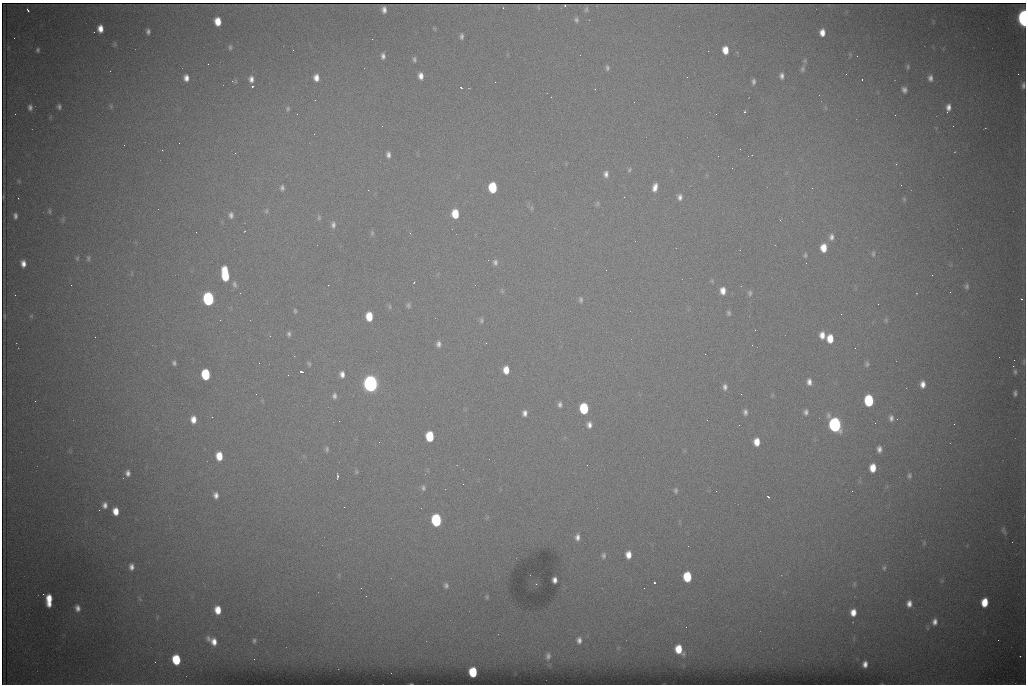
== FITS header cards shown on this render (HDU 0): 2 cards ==
NAXIS1  =                 1024 /fastest changing axis
NAXIS2  =                  682 /next to fastest changing axis

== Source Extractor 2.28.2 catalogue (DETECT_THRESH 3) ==
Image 1024 x 682 px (HDU 0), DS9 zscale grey, 1 PNG px = 1 image px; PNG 1028 x 686 px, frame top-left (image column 1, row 682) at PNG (2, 3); no overlay
Background 4480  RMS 44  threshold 131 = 3 sigma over >= 5 px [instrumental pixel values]
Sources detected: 206; all 206 listed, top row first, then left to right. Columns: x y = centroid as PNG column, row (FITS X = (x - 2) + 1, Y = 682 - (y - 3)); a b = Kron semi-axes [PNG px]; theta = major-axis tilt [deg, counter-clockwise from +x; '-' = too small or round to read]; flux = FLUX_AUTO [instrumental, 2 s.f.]
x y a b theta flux
565 5 2 2 - 7.2e+03
538 7 3 2 - 1.9e+03
586 9 4 3 - 4.0e+03
28 10 4 2 - 5.1e+03
384 10 6 5 - 1.4e+04
1024 18 9 5 -87 1.1e+06
576 20 6 5 - 6.7e+03
218 21 7 5 -82 4.9e+04
100 29 7 5 -90 2.8e+04
148 31 5 4 - 7.8e+03
822 32 7 5 -87 2.4e+04
461 36 6 4 -89 7.2e+03
14 38 2 2 - 1.4e+03
115 44 6 4 -89 3.9e+03
230 47 6 4 -89 4.8e+03
38 50 5 4 - 5.4e+03
725 50 7 5 -83 3.7e+04
383 56 6 4 89 9.8e+03
857 56 2 2 - 1.4e+03
414 59 6 4 87 6.2e+03
208 64 2 2 - 2.9e+03
908 67 6 5 - 4.8e+03
607 68 6 4 -84 6.2e+03
802 69 8 6 80 7.6e+03
1018 74 2 2 - 1.4e+04
421 76 7 5 -82 1.8e+04
781 76 7 5 -88 1.1e+04
186 78 6 5 - 1.8e+04
316 78 7 5 -85 2.1e+04
930 78 8 6 -89 1.3e+04
251 79 7 5 -81 1.4e+04
862 79 3 2 - 4.6e+03
753 81 5 4 - 7.2e+03
1023 85 9 6 87 1.0e+04
252 86 3 3 - 8.8e+04
461 88 3 2 - 3.6e+03
904 90 7 5 -72 1.1e+04
111 106 7 5 -71 4.5e+03
30 107 7 5 -89 1.0e+04
59 107 5 4 - 6.8e+03
948 107 8 5 84 1.6e+04
288 109 7 5 75 6.0e+03
744 112 3 2 - 4.0e+03
947 112 3 2 - 3.7e+03
297 114 3 2 - 2.6e+03
382 126 2 2 - 1.6e+03
179 143 2 2 - 3.5e+03
124 145 2 2 - 1.7e+03
740 149 2 2 - 2.8e+03
235 153 2 2 - 1.5e+03
388 155 6 4 -85 1.1e+04
896 164 3 3 - 2.2e+03
629 170 7 5 60 5.3e+03
606 174 8 6 -88 1.3e+04
19 181 6 4 -71 3.2e+03
901 185 2 2 - 1.6e+03
493 187 7 6 - 1.6e+05
655 187 9 6 78 2.1e+04
282 188 6 5 - 8.0e+03
812 188 2 2 - 3.9e+03
368 190 2 2 - 8.7e+03
680 197 6 5 - 1.1e+04
18 198 2 2 - 1.4e+03
904 199 7 5 -88 4.3e+03
597 204 8 5 84 5.4e+03
532 208 6 4 89 4.3e+03
49 211 7 3 -83 4.3e+03
266 211 7 4 62 4.3e+03
455 214 7 6 - 7.7e+04
231 215 8 5 88 1.0e+04
15 216 5 4 - 8.8e+03
319 218 7 5 90 4.9e+03
780 220 3 3 - 2.6e+03
333 225 8 6 85 9.8e+03
372 233 7 5 90 4.9e+03
831 237 9 6 -89 1.2e+04
823 248 8 6 89 4.5e+04
873 254 7 4 -89 5.0e+03
805 255 7 4 90 4.8e+03
77 258 5 4 - 3.9e+03
88 258 7 4 84 5.5e+03
495 262 8 6 -73 9.8e+03
23 263 6 5 - 1.9e+04
606 270 2 2 - 1.1e+03
225 274 12 6 -83 1.4e+05
932 275 2 2 - 1.2e+03
414 282 3 2 - 2.0e+03
234 284 8 5 -70 7.9e+03
71 285 2 2 - 6.9e+03
328 285 2 2 - 1.6e+03
967 286 7 6 - 7.1e+03
502 291 5 5 - 3.8e+03
723 291 7 5 -86 2.5e+04
750 293 7 5 79 6.7e+03
15 295 2 2 - 1.2e+03
208 299 8 6 -84 6.4e+05
1021 299 3 2 - 5.3e+03
581 300 7 5 -90 6.5e+03
878 304 2 2 - 1.3e+03
408 305 7 5 86 6.6e+03
390 307 8 4 -89 4.2e+03
295 311 5 3 - 4.1e+03
728 313 5 4 - 5.6e+03
841 314 2 2 - 2.5e+03
4 316 4 2 - 3.1e+03
31 316 5 4 - 3.2e+03
369 316 7 5 -86 7.1e+04
481 320 7 5 85 6.1e+03
886 320 6 5 - 4.7e+03
755 330 2 2 - 1.8e+03
289 334 6 5 - 6.9e+03
822 335 7 5 -87 2.3e+04
830 339 7 6 - 4.7e+04
438 344 7 6 - 1.1e+04
752 345 2 2 - 4.3e+03
1014 360 2 2 - 2.3e+03
1024 362 10 4 89 6.0e+03
174 363 5 4 - 6.4e+03
259 363 2 2 - 1.9e+03
309 364 7 4 -79 5.0e+03
867 364 8 5 -89 6.1e+03
1013 366 2 2 - 2.0e+04
506 370 7 5 -87 3.7e+04
301 371 3 3 - 5.4e+03
1015 372 7 6 - 6.7e+03
206 374 7 6 - 1.9e+05
342 374 7 6 - 1.6e+04
288 375 2 2 - 1.6e+03
809 382 8 5 -88 1.5e+04
370 384 9 7 -85 1.8e+06
923 384 7 5 90 1.9e+04
725 387 8 6 88 1.1e+04
1015 393 7 5 82 7.8e+03
256 394 2 2 - 1.7e+03
334 396 8 6 -88 9.7e+03
35 401 2 2 - 1.7e+03
869 401 8 6 -87 2.3e+05
560 404 6 5 - 9.0e+03
584 408 7 6 - 1.9e+05
745 412 7 6 - 9.6e+03
806 412 7 6 - 9.5e+03
525 413 6 5 - 1.3e+04
891 418 7 5 -86 1.0e+04
193 419 8 6 -88 2.6e+04
339 421 2 2 - 1.3e+03
875 423 2 2 - 1.6e+03
954 424 2 2 - 9.5e+03
589 425 8 6 -89 1.4e+04
835 425 8 6 -79 9.4e+05
430 436 7 6 - 1.3e+05
757 442 7 5 -87 3.7e+04
327 449 7 5 -89 6.0e+03
879 449 6 4 89 1.2e+04
219 456 8 6 -85 5.7e+04
587 465 2 2 - 3.2e+03
873 468 7 5 89 4.5e+04
356 472 7 4 89 3.8e+03
128 473 6 5 - 1.1e+04
909 475 8 5 84 6.4e+03
337 476 6 2 90 4.7e+03
463 484 2 2 - 1.2e+03
423 488 7 5 -79 7.0e+03
676 491 7 5 -87 6.3e+03
716 491 2 2 - 2.2e+03
852 491 2 2 - 1.7e+03
216 495 8 6 -81 1.5e+04
768 497 3 2 - 5.1e+03
105 505 7 5 89 1.3e+04
344 507 2 2 - 4.0e+03
116 511 7 5 -82 3.5e+04
436 520 8 6 -85 3.9e+05
1004 530 11 5 -66 7.5e+03
577 537 8 6 87 1.4e+04
924 543 7 4 -90 3.8e+03
603 555 9 6 85 9.1e+03
628 555 7 6 - 2.9e+04
131 567 9 7 -89 1.7e+04
884 568 7 5 87 6.9e+03
687 577 7 6 - 1.3e+05
555 580 5 4 - 1.3e+04
654 583 3 3 - 9.8e+04
536 584 2 2 - 1.3e+03
854 584 6 4 -90 4.4e+03
446 585 7 6 - 8.6e+03
43 594 2 2 - 1.0e+04
487 597 6 4 84 3.8e+03
140 599 7 4 -54 5.4e+03
49 600 11 5 -90 5.6e+04
984 602 7 5 83 6.5e+04
909 604 8 6 87 1.9e+04
77 608 8 7 - 1.6e+04
218 610 7 5 -82 4.4e+04
853 612 7 5 88 2.9e+04
935 622 10 7 81 1.9e+04
208 639 9 6 -74 9.5e+03
579 640 6 5 - 1.2e+04
998 640 2 2 - 1.2e+03
254 641 6 5 - 5.3e+03
214 642 8 7 - 2.4e+04
679 649 8 6 -70 6.2e+04
548 656 5 4 - 7.4e+03
1020 656 2 2 - 1.8e+03
254 659 2 2 - 5.3e+03
176 660 7 6 - 1.4e+05
865 664 6 5 - 1.6e+04
473 672 7 6 - 1.3e+05
At the frame edge (FLAGS 8, measured only in part): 2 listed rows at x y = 1024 18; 1023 85

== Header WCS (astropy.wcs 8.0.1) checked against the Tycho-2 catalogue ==
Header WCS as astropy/WCSLIB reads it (CRVAL/CRPIX/CD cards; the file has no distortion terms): RA---TAN/DEC--TAN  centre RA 07:06:07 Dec +31:10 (106.53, +31.16 deg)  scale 1.43 arcsec/px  FOV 24.4' x 16.3'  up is -93 deg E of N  parity flipped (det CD > 0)
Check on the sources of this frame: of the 60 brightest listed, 8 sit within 1.7 arcsec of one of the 16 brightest Tycho-2 stars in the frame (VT <= 12.35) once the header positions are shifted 0.44 arcsec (0.39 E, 0.21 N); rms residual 0.57 arcsec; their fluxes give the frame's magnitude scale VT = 25.00 - 2.5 log10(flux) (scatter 0.11 mag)
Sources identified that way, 8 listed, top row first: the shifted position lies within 1.7 arcsec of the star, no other Tycho-2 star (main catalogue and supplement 1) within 3.4 arcsec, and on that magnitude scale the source's flux lands within +1.5 / -3 mag of the star's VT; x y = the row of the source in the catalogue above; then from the Tycho-2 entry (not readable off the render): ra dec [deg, ICRS J2000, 3 dp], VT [Tycho-2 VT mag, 2 dp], TYC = Tycho-2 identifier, HIP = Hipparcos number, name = IAU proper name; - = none
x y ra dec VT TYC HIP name
493 187 106.458 +31.151 12.35 2438-728-1 - -
206 374 106.551 +31.041 11.84 2438-663-1 - -
370 384 106.552 +31.106 9.20 2438-180-1 - -
869 401 106.550 +31.305 11.61 2438-184-1 - -
584 408 106.559 +31.192 11.79 2438-1039-1 - -
835 425 106.562 +31.292 10.01 2438-106-1 - -
436 520 106.614 +31.135 11.36 2438-550-1 - -
473 672 106.684 +31.152 11.76 2438-931-1 - -